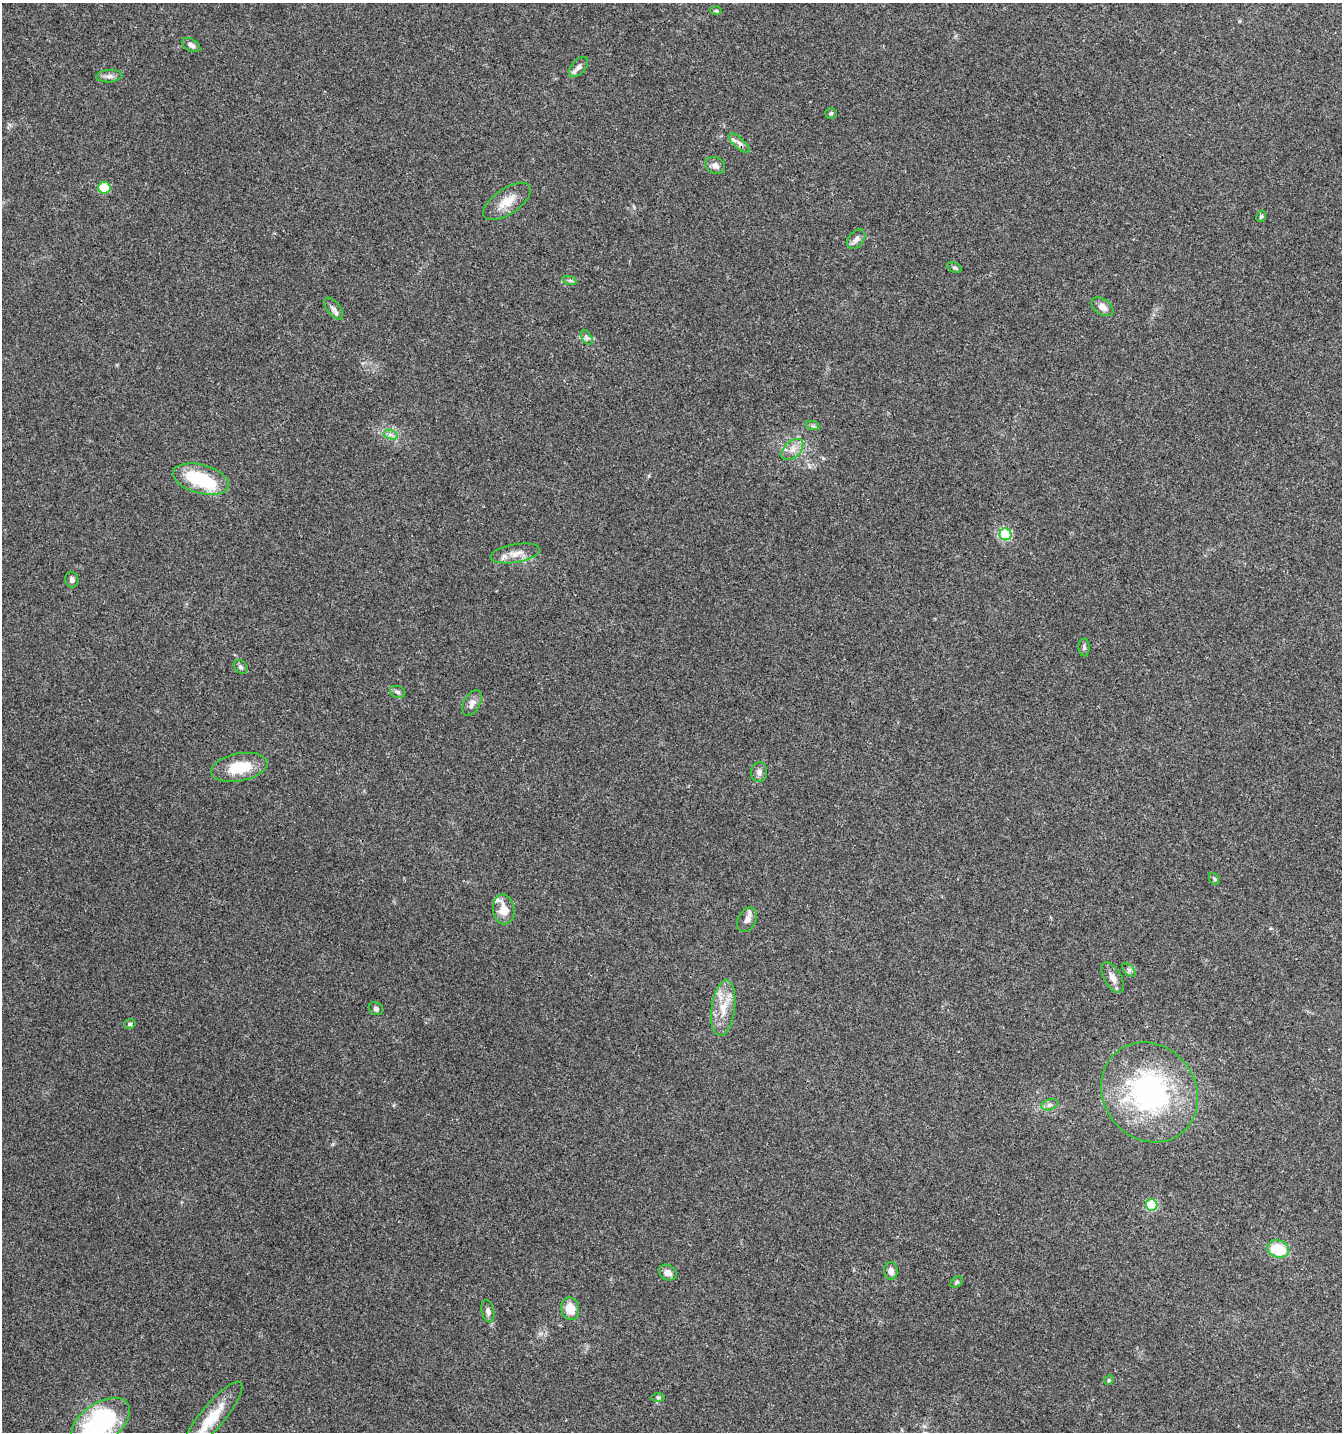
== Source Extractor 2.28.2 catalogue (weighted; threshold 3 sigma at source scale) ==
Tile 6 of 4 x 4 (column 2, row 2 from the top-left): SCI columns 1542-2881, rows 2869-4298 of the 5831 x 5727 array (HDU 1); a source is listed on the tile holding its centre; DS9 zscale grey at full resolution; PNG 1344 x 1434 px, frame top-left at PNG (2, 3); each listed source drawn as its Kron ellipse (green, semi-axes under 4 px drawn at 4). Shown black and unused: <1% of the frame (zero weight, under 3 of 4 exposures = <1% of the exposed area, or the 3 px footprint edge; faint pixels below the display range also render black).
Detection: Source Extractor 2.28.2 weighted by HDU 2 'WHT'; one run over the whole footprint, this tile lists its part. Background 0.0438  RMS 0.0034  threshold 0.0155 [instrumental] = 3 sigma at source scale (4.5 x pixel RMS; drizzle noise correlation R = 1.50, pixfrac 1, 0.0396/0.0396 arcsec/px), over >= 5 px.
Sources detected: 53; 1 inside a brighter object's white glare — neither listed nor drawn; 2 inside a brighter listed object's ellipse — not listed separately; the other 50 listed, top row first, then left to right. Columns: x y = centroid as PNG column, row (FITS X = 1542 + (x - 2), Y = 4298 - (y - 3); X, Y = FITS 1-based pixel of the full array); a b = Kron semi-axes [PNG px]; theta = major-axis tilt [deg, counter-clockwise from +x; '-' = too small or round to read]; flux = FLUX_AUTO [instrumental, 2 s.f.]
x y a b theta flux
716 10 6 4 -1 0.43
191 45 10 6 -30 1.3
579 67 12 7 48 1.7
109 76 13 6 4 1.5
831 113 5 5 - 0.47
739 143 13 5 -42 1.4
715 165 10 8 -28 1.8
104 188 6 6 - 12
507 202 27 12 34 5.7
1261 216 6 4 63 0.52
856 239 11 7 51 1.5
955 268 7 5 -28 0.64
570 281 7 4 -20 0.6
1102 307 12 7 -34 2.4
333 308 13 6 -51 1.5
587 338 8 5 -58 0.81
813 426 7 4 -18 0.59
391 435 7 4 -18 0.99
792 450 13 8 44 2.8
201 479 29 14 -15 19
1005 534 6 6 - 27
515 553 25 9 10 4
72 580 8 6 -76 1.1
1084 647 9 5 -89 0.76
240 667 8 5 -42 0.78
398 692 8 5 -19 0.82
472 703 14 8 62 2
239 767 28 13 11 11
759 772 10 8 85 1.5
1214 879 6 5 - 0.57
504 909 15 10 -82 5
747 920 13 9 64 2
1129 970 8 5 -45 0.79
1113 978 17 8 -61 2.5
723 1008 28 11 82 7.1
376 1009 7 6 - 0.89
130 1024 6 4 14 0.63
1149 1092 52 46 -53 68
1050 1105 8 5 19 0.99
1152 1205 6 5 - 22
1278 1249 11 8 -19 11
891 1271 9 7 -89 1.8
668 1273 9 7 -32 2
957 1282 7 4 37 0.61
570 1309 11 9 -77 5
488 1311 11 6 -78 1.3
1109 1380 5 4 - 0.39
658 1398 7 4 0 0.55
212 1417 44 12 50 11
101 1422 33 19 34 42
Isophote crosses this tile's border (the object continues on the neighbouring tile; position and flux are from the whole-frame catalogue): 2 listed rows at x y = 212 1417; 101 1422